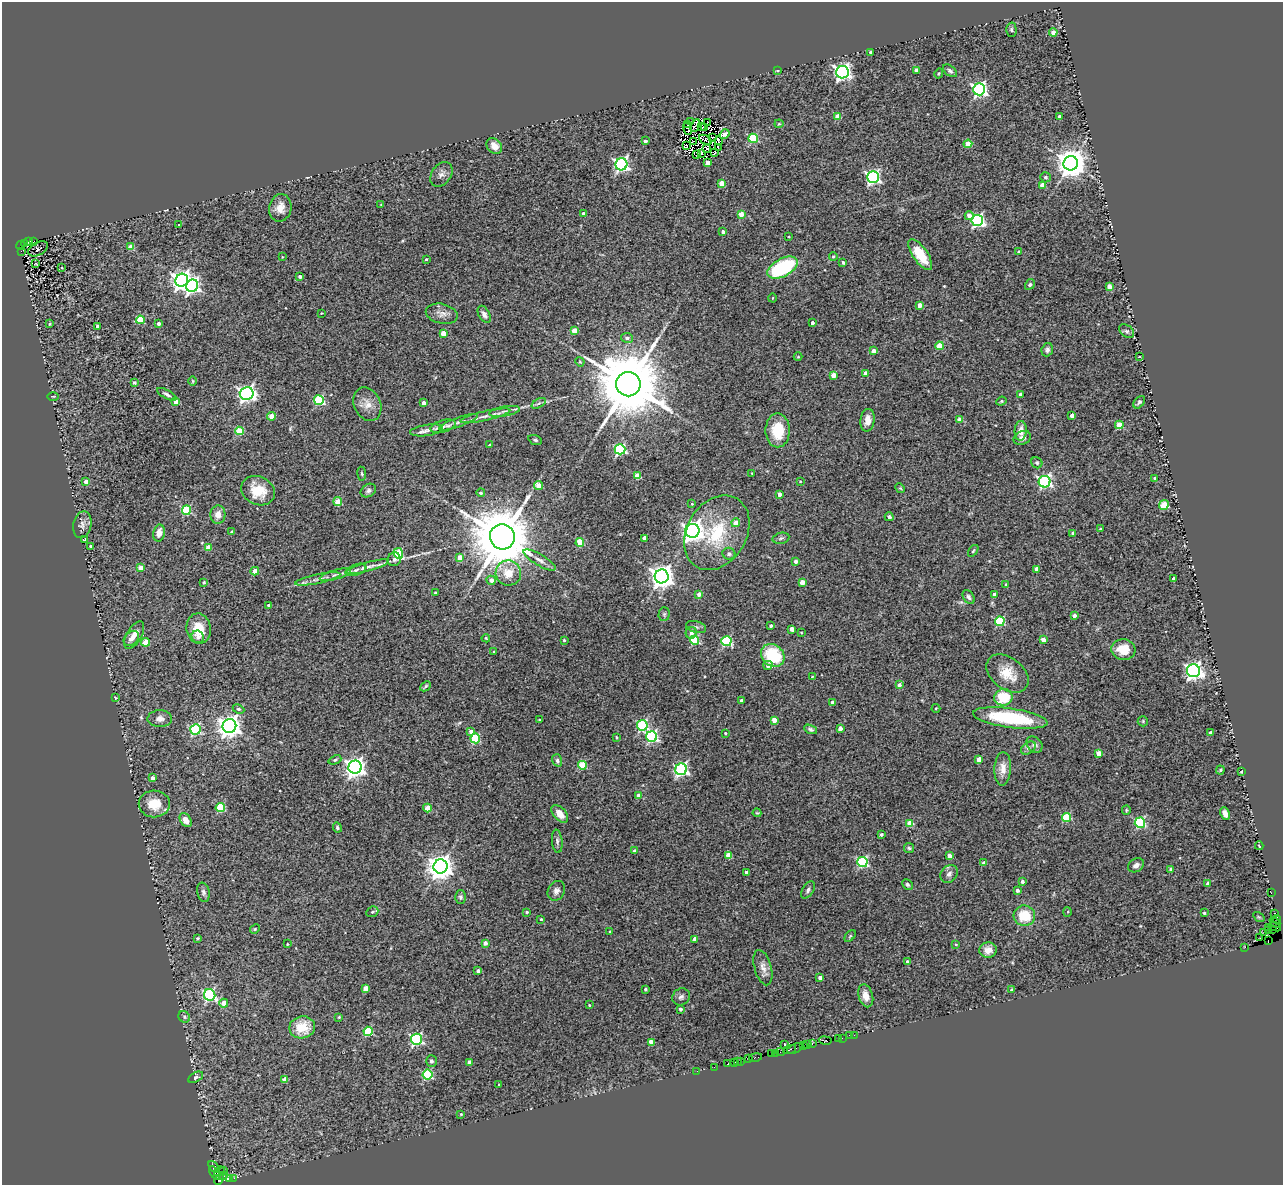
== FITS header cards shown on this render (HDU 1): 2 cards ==
NAXIS1  =                 1281
NAXIS2  =                 1183

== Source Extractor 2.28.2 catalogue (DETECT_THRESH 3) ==
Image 1281 x 1183 px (HDU 1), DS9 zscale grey, 1 PNG px = 1 image px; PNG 1285 x 1187 px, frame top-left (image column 1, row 1183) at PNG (2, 2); each listed source drawn as its Kron ellipse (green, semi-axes under 4 px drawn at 4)
Background 1.24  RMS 0.089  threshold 0.268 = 3 sigma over >= 5 px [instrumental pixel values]
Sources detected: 372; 5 with non-positive FLUX_AUTO (blend fragments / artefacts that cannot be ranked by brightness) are neither listed nor drawn; the other 367 listed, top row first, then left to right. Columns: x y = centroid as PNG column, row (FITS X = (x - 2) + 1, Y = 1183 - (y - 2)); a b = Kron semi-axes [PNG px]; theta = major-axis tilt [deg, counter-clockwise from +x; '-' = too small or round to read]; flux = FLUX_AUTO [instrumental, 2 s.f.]
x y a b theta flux
1011 30 7 5 -88 11
1053 32 4 4 - 46
870 52 3 3 - 8.1
916 70 4 3 - 38
778 71 3 2 - 4.7
950 71 8 5 -40 14
842 72 6 6 - 2100
939 73 5 3 - 6.4
979 89 6 6 - 1500
838 116 4 4 - 66
1059 117 3 3 - 18
690 122 2 2 - 2.2
708 122 3 2 - 10
687 124 4 2 - 17
779 124 4 3 - 5.4
695 126 7 4 63 5.6
701 127 4 2 - 2.1
704 128 2 2 - 1.4
688 129 6 3 -71 3.9
724 134 5 3 - 19
712 137 3 2 - 2
753 138 5 4 - 370
705 140 7 3 -31 3.9
645 141 3 3 - 17
693 141 3 2 - 7
718 141 4 2 - 5.7
968 144 4 4 - 130
494 146 9 6 -47 38
687 146 3 2 - 5.7
718 147 2 2 - 3.5
707 148 4 2 - 5.6
701 153 3 2 - 7.2
715 153 4 2 - 14
697 155 4 3 - 11
707 163 4 4 - 46
1071 163 7 7 - 9900
621 164 6 6 - 1300
441 174 13 9 55 31
873 177 6 6 - 1300
1045 177 5 5 - 16
722 183 4 4 - 82
1043 185 4 4 - 74
381 205 3 3 - 4.7
280 208 14 11 77 61
583 213 3 3 - 14
741 214 4 4 - 57
969 216 4 4 - 42
977 221 6 5 - 1100
179 225 2 2 - 4.8
723 232 4 3 - 19
789 237 2 2 - 4.6
34 241 3 2 - 76
28 242 3 3 - 1100
24 243 4 3 - 610
20 245 4 3 - 770
131 247 4 4 - 100
38 249 11 6 29 14
21 251 2 2 - 71
1019 252 3 3 - 9.6
920 255 18 7 -56 160
833 256 4 3 - 7.6
282 257 3 3 - 4.2
426 259 3 3 - 6.1
843 262 4 3 - 14
36 264 3 2 - 4
62 268 3 2 - 4.5
783 268 16 9 29 510
300 276 4 3 - 20
182 280 6 6 - 3200
1030 284 5 4 - 9.1
192 286 6 5 - 1600
1109 287 4 4 - 55
772 298 4 3 - 4.5
919 305 4 4 - 56
321 313 2 2 - 3.9
442 314 16 10 -13 39
484 314 9 5 -61 25
140 320 4 4 - 230
159 323 3 3 - 26
812 323 3 3 - 19
50 324 4 3 - 6.2
98 326 3 3 - 28
574 331 4 4 - 110
1127 331 8 6 -39 14
443 333 4 4 - 84
627 338 6 5 - 17
939 346 4 4 - 150
1047 350 7 5 70 16
873 351 4 4 - 44
798 357 4 4 - 6.1
1140 357 3 2 - 5.2
580 362 5 4 - 5.8
866 373 4 4 - 54
833 375 4 4 - 64
193 381 5 3 - 5.1
134 383 4 3 - 7.3
628 384 12 12 - 70000
247 393 7 6 - 2200
167 394 11 4 -29 18
1020 394 3 3 - 20
53 396 5 3 - 6.2
319 400 5 5 - 400
1001 401 5 4 - 7.5
176 402 4 4 - 62
1139 402 7 5 49 13
424 403 4 4 - 38
539 403 8 4 31 12
367 404 17 13 -65 68
505 411 15 5 10 28
272 416 4 4 - 93
485 416 25 5 13 46
1072 416 4 4 - 38
868 420 11 7 82 47
960 420 4 4 - 72
458 422 20 4 20 35
1119 425 4 4 - 130
443 426 13 6 16 29
427 430 16 5 8 35
778 430 17 12 -89 180
240 431 4 4 - 240
1021 431 10 6 86 51
1022 438 9 6 25 31
535 440 7 4 -20 11
490 445 3 3 - 15
620 449 5 5 - 620
1037 463 6 5 - 11
752 473 3 2 - 5
362 474 7 4 -82 9.1
638 476 4 4 - 140
1155 478 3 3 - 15
86 481 4 3 - 43
800 481 2 2 - 4.3
1045 482 6 6 - 1200
538 485 4 4 - 62
900 488 5 4 - 5.7
258 491 17 14 -26 140
368 491 8 6 32 18
481 493 4 4 - 11
779 494 3 3 - 35
338 502 4 4 - 140
692 504 3 2 - 3.6
1164 505 5 4 - 180
187 510 4 4 - 360
218 515 9 7 86 49
889 517 4 4 - 13
736 523 4 4 - 55
82 525 13 9 77 32
1101 529 3 3 - 12
692 531 7 7 - 3600
232 532 3 3 - 15
159 533 8 5 78 48
717 533 40 30 59 370
1073 533 4 4 - 13
502 537 13 12 - 48000
644 538 4 4 - 49
781 538 8 5 12 14
85 540 3 3 - 6.7
580 542 4 4 - 190
91 546 3 3 - 19
208 548 4 4 - 110
973 551 7 3 54 7.6
398 553 5 4 - 250
729 554 6 6 - 14
460 558 4 4 - 80
394 559 7 6 - 18
539 560 18 5 -30 37
795 561 4 3 - 24
368 567 22 4 15 37
141 568 4 4 - 79
1036 569 4 4 - 30
356 570 11 5 19 23
255 571 4 4 - 79
508 573 13 12 - 110
335 575 16 4 16 29
662 576 7 7 - 5100
318 579 23 4 12 38
1173 579 3 3 - 16
491 580 4 4 - 37
204 582 3 3 - 9.8
802 582 4 4 - 63
1006 585 3 3 - 9.7
435 593 3 3 - 9.8
699 594 4 4 - 39
995 594 4 3 - 25
969 597 7 5 -56 16
269 605 4 3 - 17
664 614 7 5 88 11
1074 616 4 4 - 22
1000 621 5 4 - 380
771 626 3 3 - 14
696 627 10 6 -15 18
199 629 15 12 -81 140
792 629 4 4 - 44
691 633 6 5 - 26
801 633 3 3 - 5
134 635 15 7 60 53
198 637 6 6 - 28
131 638 9 6 44 28
486 638 4 3 - 6.9
564 640 3 3 - 7.9
695 640 4 4 - 350
1043 640 4 4 - 42
726 641 5 5 - 570
146 642 4 4 - 140
1123 650 12 10 -7 130
494 652 4 3 - 7.2
773 655 12 10 -42 290
768 665 5 4 - 25
1193 671 6 6 - 2400
1007 673 23 16 -38 120
812 676 3 2 - 4.1
899 685 4 4 - 19
426 686 6 3 43 8.6
1003 697 9 8 - 200
115 698 4 3 - 11
742 700 3 3 - 22
832 702 4 3 - 35
936 708 4 4 - 6.7
238 709 6 4 -25 9.4
1010 718 37 9 -8 460
160 719 12 8 1 33
539 720 3 3 - 4.7
774 720 4 4 - 67
1143 721 5 5 - 7.3
642 725 5 5 - 550
229 726 7 7 - 5100
840 728 4 4 - 33
811 729 7 4 -21 13
195 730 5 5 - 540
471 731 4 4 - 30
725 733 4 4 - 6.7
1210 733 3 3 - 16
616 737 3 3 - 6.9
652 737 5 5 - 880
475 738 5 5 - 360
1034 745 9 7 -49 25
1028 748 8 5 36 17
1098 753 4 4 - 67
979 759 4 4 - 75
335 760 6 4 22 9.9
557 760 6 5 - 16
582 765 4 4 - 230
355 767 6 6 - 3500
681 769 6 5 - 1300
1003 769 17 8 87 55
1220 770 4 4 - 7
1241 772 3 2 - 4.4
152 778 4 4 - 31
639 795 4 4 - 58
154 804 15 13 -2 120
220 808 4 4 - 290
427 808 4 4 - 91
1126 810 5 4 - 6.7
757 813 4 4 - 5.8
1225 813 6 4 -65 38
560 814 10 6 -48 64
1066 817 4 4 - 260
186 820 7 5 -57 59
910 823 4 4 - 140
1140 823 5 5 - 540
337 827 5 4 - 10
881 835 3 3 - 13
557 841 12 5 -84 16
1259 846 4 3 - 3.3
909 848 5 5 - 9.6
635 851 3 3 - 20
728 855 4 4 - 120
949 856 4 4 - 48
862 862 5 5 - 580
984 863 4 3 - 27
1136 865 8 6 32 25
440 866 7 7 - 7000
1170 869 3 3 - 13
746 872 3 3 - 12
949 874 9 8 - 24
1022 882 3 3 - 15
907 884 6 4 -46 11
1208 884 3 3 - 16
808 890 9 5 57 19
556 891 10 8 61 28
1017 891 4 3 - 22
203 892 10 6 -78 19
1271 893 2 2 - 41
460 897 6 5 - 14
372 912 6 5 - 11
527 912 3 3 - 8.4
1068 912 5 3 - 6
1204 913 3 3 - 7.1
1274 913 4 3 - 110
1024 916 11 10 - 160
1259 917 6 4 -34 6.3
541 919 3 3 - 6.3
1277 920 4 3 - 140
1275 922 6 3 -43 190
1269 927 2 2 - 52
1275 927 6 2 -21 94
255 929 5 4 - 6.6
1273 930 2 2 - 7
1269 931 2 2 - 27
610 932 3 2 - 5
1264 932 2 2 - 51
850 936 7 4 45 7.3
197 938 3 3 - 8.8
1260 938 2 2 - 61
695 939 4 3 - 32
1268 940 3 2 - 250
485 943 4 3 - 31
287 944 2 2 - 5.3
956 945 4 3 - 6
1245 947 2 2 - 39
988 950 9 7 3 53
907 962 3 3 - 17
763 968 18 8 -75 49
478 971 3 3 - 22
820 978 4 3 - 25
366 988 4 4 - 90
645 989 3 3 - 11
1011 990 4 4 - 7.7
210 995 6 5 - 750
866 996 12 7 -74 52
681 997 9 8 - 20
224 1003 4 4 - 49
589 1005 4 3 - 5.8
680 1009 3 3 - 16
184 1017 6 5 - 11
339 1017 3 3 - 6.5
302 1027 13 11 10 150
368 1031 4 4 - 310
849 1035 2 2 - 95
854 1035 2 2 - 97
842 1038 2 2 - 58
416 1039 5 5 - 890
838 1039 3 2 - 89
825 1040 6 3 -10 190
651 1042 4 4 - 52
812 1043 3 2 - 91
784 1044 3 3 - 9.9
808 1045 2 2 - 69
804 1046 3 2 - 71
795 1048 8 2 22 290
790 1049 7 3 15 530
781 1052 4 2 - 100
776 1053 2 2 - 100
771 1054 3 2 - 190
755 1057 6 3 12 200
749 1059 3 2 - 76
431 1061 6 5 - 13
738 1061 3 2 - 110
741 1061 2 2 - 110
469 1062 4 4 - 22
734 1062 3 2 - 130
728 1064 3 3 - 130
714 1067 2 2 - 39
697 1071 2 2 - 12
427 1075 5 5 - 440
196 1077 8 5 29 16
285 1079 4 4 - 50
499 1085 3 2 - 5.2
461 1114 4 3 - 6
214 1167 7 4 -49 300
224 1171 3 2 - 120
219 1172 6 4 40 570
215 1173 8 3 -55 960
224 1176 4 3 - 410
229 1178 3 2 - 83
234 1178 2 2 - 110
219 1179 6 4 47 330
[5 non-positive-flux detections neither listed nor drawn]